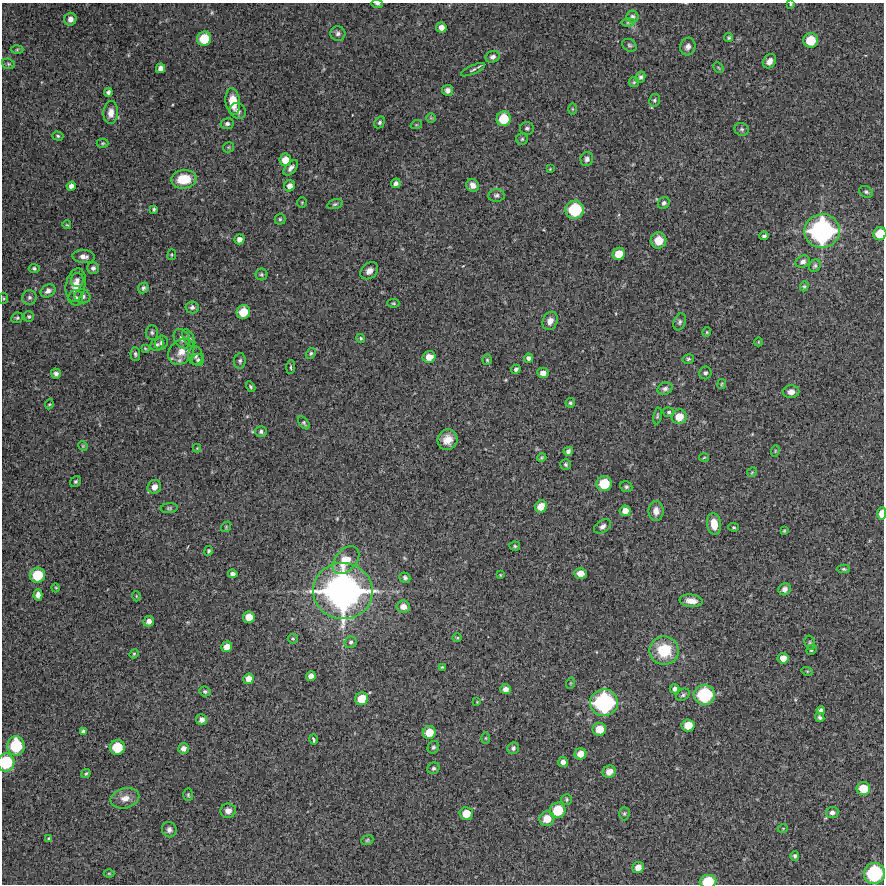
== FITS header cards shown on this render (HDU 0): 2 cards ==
NAXIS1  =                  882 /Length X axis
NAXIS2  =                  882 /Length Y axis

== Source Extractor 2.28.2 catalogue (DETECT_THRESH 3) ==
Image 882 x 882 px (HDU 0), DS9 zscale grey, 1 PNG px = 1 image px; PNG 886 x 886 px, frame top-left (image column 1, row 882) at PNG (2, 3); each listed source drawn as its Kron ellipse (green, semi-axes under 4 px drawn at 4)
Background 9140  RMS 240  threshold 726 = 3 sigma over >= 5 px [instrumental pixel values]
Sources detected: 224; all 224 listed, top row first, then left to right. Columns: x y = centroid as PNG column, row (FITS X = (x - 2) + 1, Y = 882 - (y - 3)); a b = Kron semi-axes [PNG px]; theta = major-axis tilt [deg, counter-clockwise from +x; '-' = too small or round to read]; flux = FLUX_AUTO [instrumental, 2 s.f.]
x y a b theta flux
377 4 6 3 -11 2.3e+04
791 4 4 3 - 1.8e+04
632 17 6 6 - 4.2e+04
70 19 6 6 - 9.2e+04
628 22 6 4 1 2.9e+04
441 27 5 5 - 1.0e+05
338 33 7 7 - 5.2e+04
729 38 4 4 - 2.5e+04
204 39 7 7 - 4.5e+05
811 40 7 7 - 4.3e+05
629 45 8 6 -32 3.3e+04
688 47 9 7 72 7.7e+04
17 50 6 4 2 2.4e+04
493 57 7 5 22 5.1e+04
769 61 8 6 51 1.0e+05
8 64 6 5 - 2.8e+04
160 68 5 4 - 8.0e+04
718 68 6 3 -46 1.9e+04
473 70 13 4 25 3.9e+04
641 77 6 4 63 3.6e+04
634 82 5 5 - 2.4e+04
448 90 5 5 - 6.1e+04
108 92 4 4 - 3.9e+04
654 100 6 5 - 3.1e+04
233 102 13 7 -82 3.1e+05
572 109 5 3 - 1.6e+04
238 111 9 7 -41 7.5e+04
111 113 11 7 88 1.2e+05
431 118 5 5 - 1.8e+04
504 119 7 7 - 4.3e+05
380 122 6 5 - 3.6e+04
227 124 6 5 - 4.6e+04
416 125 6 3 18 1.6e+04
527 128 7 6 - 3.8e+04
742 129 7 6 - 3.9e+04
58 136 5 4 - 2.6e+04
522 139 6 6 - 2.9e+04
103 143 6 4 0 2.2e+04
228 147 5 5 - 2.2e+04
587 159 7 6 - 5.1e+04
285 160 6 6 - 1.9e+05
291 168 9 5 48 6.0e+04
550 169 4 3 - 1.2e+04
184 179 13 9 6 4.5e+05
396 183 5 4 - 5.6e+04
473 185 7 6 - 9.1e+04
71 186 5 4 - 6.9e+04
290 186 6 5 - 8.8e+04
866 192 7 5 -27 3.4e+04
496 195 8 6 6 4.3e+04
302 202 5 4 - 1.9e+04
664 203 6 5 - 4.3e+04
335 204 8 4 16 3.0e+04
154 209 4 3 - 2.6e+04
575 210 9 9 - 8.9e+05
280 219 5 5 - 2.4e+04
67 225 4 3 - 1.3e+04
822 231 17 17 - 3.2e+06
880 234 7 6 - 3.4e+05
764 236 5 3 - 2.9e+04
239 239 5 5 - 7.4e+04
659 240 8 8 - 2.4e+05
619 254 6 6 - 2.5e+05
172 255 5 3 - 1.6e+04
84 256 11 6 -4 8.5e+04
803 262 7 6 - 6.0e+04
815 266 7 5 54 3.4e+04
34 268 5 4 - 2.9e+04
93 268 6 5 - 4.5e+04
369 271 10 7 42 8.9e+04
261 274 6 6 - 2.6e+04
77 280 7 6 - 6.1e+04
76 285 17 9 78 2.3e+05
804 286 5 4 - 2.3e+04
143 288 5 5 - 3.5e+04
48 291 8 6 30 7.0e+04
82 296 8 7 - 6.5e+04
29 297 7 7 - 4.9e+04
3 298 5 3 - 1.6e+04
76 298 7 7 - 5.5e+04
393 303 6 4 0 2.0e+04
192 307 6 6 - 4.8e+04
243 312 7 6 - 3.2e+05
29 317 5 5 - 2.6e+04
17 318 6 5 - 2.6e+04
550 321 9 7 67 1.1e+05
680 322 9 5 69 3.7e+04
152 332 7 6 - 3.5e+04
707 332 4 4 - 1.7e+04
189 338 10 5 -62 5.1e+04
361 338 4 4 - 2.2e+04
182 339 10 7 -60 7.8e+04
758 342 4 3 - 1.2e+04
161 343 7 6 - 4.0e+04
157 344 7 6 - 3.7e+04
145 348 4 3 - 1.6e+04
181 352 14 11 47 2.0e+05
311 353 5 4 - 3.0e+04
135 354 7 5 -87 3.2e+04
195 355 9 7 -84 6.9e+04
429 357 6 6 - 1.4e+05
528 358 4 4 - 4.8e+04
688 359 6 4 14 2.6e+04
198 360 6 6 - 3.5e+04
487 360 5 4 - 2.1e+04
240 361 7 6 - 3.8e+04
291 367 7 3 86 2.1e+04
516 369 5 4 - 3.7e+04
543 373 6 5 - 1.0e+05
705 373 6 6 - 3.6e+04
56 374 5 5 - 4.8e+04
722 384 5 4 - 2.0e+04
251 387 6 4 -59 2.6e+04
665 389 8 6 19 4.9e+04
791 392 8 6 2 8.8e+04
570 403 5 4 - 2.9e+04
49 404 5 4 - 1.7e+04
669 412 5 5 - 3.2e+04
657 416 8 4 79 2.6e+04
679 417 7 7 - 2.4e+05
304 423 7 4 -51 2.9e+04
261 431 6 5 - 4.0e+04
448 440 10 9 - 1.8e+05
83 446 5 4 - 1.7e+04
197 448 4 4 - 1.5e+04
568 451 5 4 - 5.2e+04
775 451 6 3 73 1.7e+04
704 457 5 3 - 1.5e+04
542 458 5 3 - 2.1e+04
566 464 5 5 - 3.0e+04
752 472 5 4 - 1.9e+04
76 482 6 5 - 3.2e+04
604 484 7 7 - 5.0e+05
154 487 7 6 - 1.2e+05
626 487 6 5 - 3.1e+04
541 506 6 5 - 2.1e+05
169 508 8 5 6 3.1e+04
625 511 5 5 - 1.3e+05
656 511 10 7 90 1.1e+05
882 514 6 4 88 2.0e+05
714 524 11 7 -82 2.1e+05
602 526 9 6 34 6.1e+04
226 527 6 4 50 2.2e+04
734 527 5 4 - 2.0e+04
784 531 4 3 - 1.7e+04
515 546 5 4 - 2.4e+04
209 551 5 4 - 2.7e+04
346 560 16 10 48 3.0e+05
844 569 6 4 -1 2.5e+04
580 573 6 5 - 1.5e+05
233 574 5 4 - 5.5e+04
37 575 8 7 - 5.1e+05
500 575 3 3 - 1.5e+04
405 578 5 5 - 4.6e+04
56 588 4 3 - 1.3e+04
785 589 6 6 - 7.5e+04
343 591 30 28 -5 7.5e+06
38 595 6 4 88 8.0e+04
136 596 5 3 - 1.4e+04
691 601 11 6 -7 1.5e+05
403 607 7 6 - 1.1e+05
249 617 6 6 - 2.0e+05
149 621 5 5 - 8.3e+04
457 638 5 3 - 1.5e+04
293 639 5 4 - 2.2e+04
351 642 6 5 - 3.5e+04
810 643 7 5 -74 2.8e+04
227 647 6 5 - 1.3e+05
811 650 5 4 - 3.1e+04
664 651 15 14 - 6.0e+05
134 654 5 4 - 1.7e+04
783 658 5 5 - 1.6e+05
442 667 3 3 - 1.8e+04
807 671 6 3 -18 1.9e+04
311 676 5 4 - 8.7e+04
249 679 5 5 - 1.3e+05
571 683 6 3 71 1.5e+04
506 689 5 5 - 7.6e+04
675 689 5 4 - 5.2e+04
205 691 6 5 - 2.9e+04
683 695 7 5 37 3.7e+04
705 695 10 10 - 1.2e+06
362 699 7 6 - 3.2e+05
477 702 3 3 - 1.1e+04
604 703 14 13 - 2.1e+06
821 710 4 4 - 4.4e+04
820 717 5 4 - 3.4e+04
202 720 5 5 - 7.3e+04
688 725 6 6 - 2.4e+05
599 729 6 6 - 2.6e+05
83 731 4 4 - 3.1e+04
429 732 7 6 - 2.7e+05
486 738 6 4 -90 1.9e+04
313 739 5 3 - 2.4e+04
16 746 10 8 89 7.8e+05
117 747 7 7 - 4.8e+05
433 747 6 5 - 3.4e+04
183 748 5 5 - 7.4e+04
513 748 6 5 - 4.3e+04
581 754 6 5 - 1.6e+05
6 762 9 8 - 7.9e+05
563 762 5 5 - 8.0e+04
433 768 6 5 - 3.3e+04
609 772 7 6 - 1.0e+05
86 774 5 3 - 2.0e+04
863 789 7 6 - 3.5e+05
188 795 6 5 - 2.5e+04
125 798 14 10 15 1.4e+05
567 799 5 5 - 2.6e+04
558 810 8 7 - 4.9e+05
228 811 7 7 - 8.1e+04
832 812 6 5 - 6.6e+04
624 813 7 5 89 2.8e+04
466 814 6 6 - 2.7e+05
547 819 7 7 - 2.6e+05
783 828 5 3 - 1.3e+04
169 830 8 7 - 5.5e+04
49 839 4 3 - 2.9e+04
367 840 6 4 23 2.4e+04
795 856 5 4 - 3.7e+04
638 867 6 5 - 1.3e+05
109 873 5 3 - 1.4e+04
874 873 11 10 - 1.3e+06
708 881 8 6 5 5.7e+05
At the frame edge (FLAGS 8, measured only in part): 7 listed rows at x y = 377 4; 791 4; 880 234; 882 514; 6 762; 874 873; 708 881